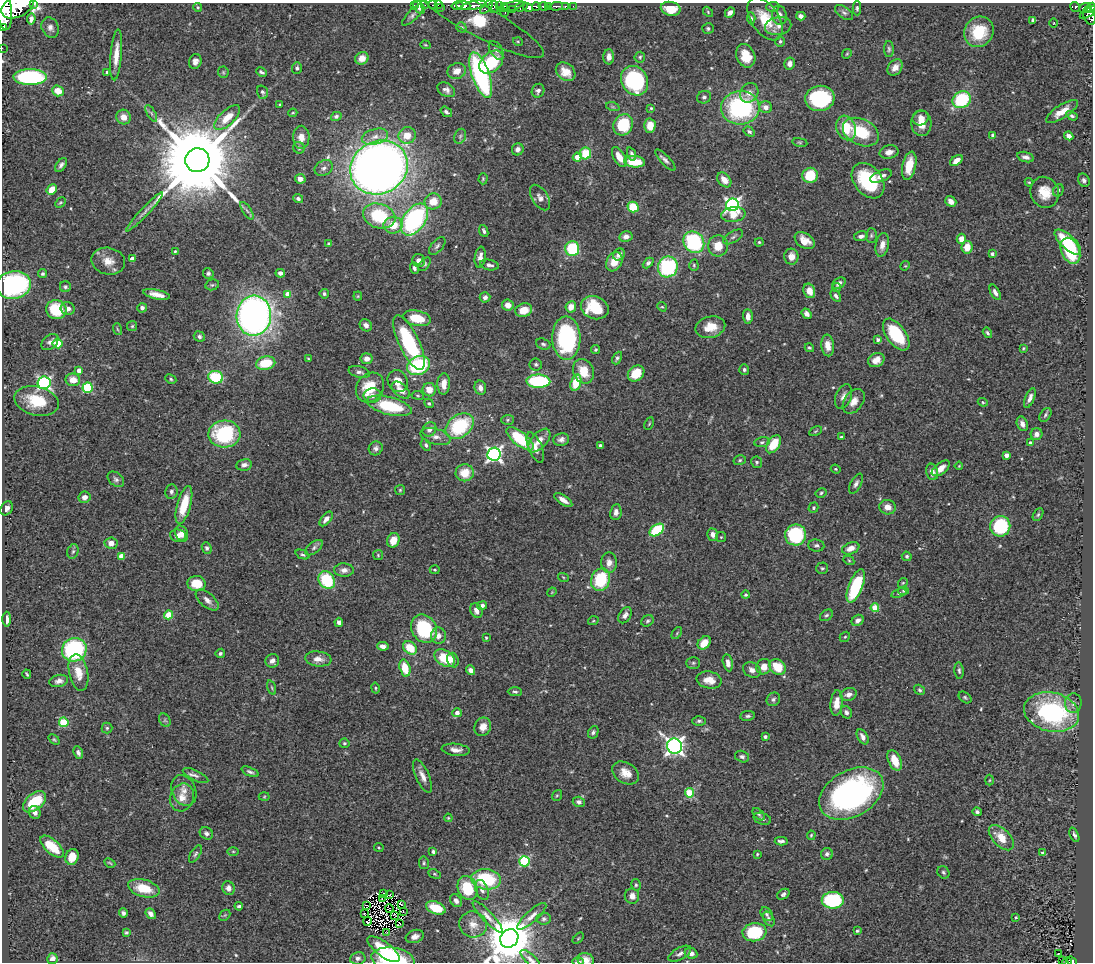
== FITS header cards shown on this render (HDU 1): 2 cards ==
NAXIS1  =                 1091
NAXIS2  =                  960

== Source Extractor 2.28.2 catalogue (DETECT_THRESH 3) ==
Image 1091 x 960 px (HDU 1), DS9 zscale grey, 1 PNG px = 1 image px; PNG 1095 x 964 px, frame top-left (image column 1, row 960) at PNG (2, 3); each listed source drawn as its Kron ellipse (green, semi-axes under 4 px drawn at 4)
Background 0.718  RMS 0.026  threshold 0.0786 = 3 sigma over >= 5 px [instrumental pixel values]
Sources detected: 529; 3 with non-positive FLUX_AUTO (blend fragments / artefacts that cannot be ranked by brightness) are neither listed nor drawn; of the other 526, the 500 brightest by FLUX_AUTO listed and drawn (26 fainter detections omitted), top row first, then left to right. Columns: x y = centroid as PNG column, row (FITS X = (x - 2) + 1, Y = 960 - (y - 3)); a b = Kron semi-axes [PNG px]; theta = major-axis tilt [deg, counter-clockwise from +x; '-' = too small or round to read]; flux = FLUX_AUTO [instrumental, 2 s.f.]
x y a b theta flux
34 4 3 2 - 91
414 5 2 2 - 8
425 5 2 2 - 7.2
432 5 2 2 - 13
438 5 2 2 - 8.9
463 5 7 3 -4 550
474 5 13 3 10 1200
18 6 17 10 26 4000
458 6 6 4 11 280
500 6 4 3 - 46
504 6 3 2 - 44
511 6 13 4 16 400
536 6 4 3 - 310
543 6 5 3 - 300
548 6 3 3 - 210
556 6 7 3 2 180
565 6 3 3 - 82
573 6 2 2 - 4.5
198 7 4 4 - 2.2
419 7 7 4 -54 6.4
441 7 3 2 - 9.6
487 7 8 4 49 160
493 7 6 4 -86 190
521 7 6 5 - 620
528 7 5 4 - 610
773 7 7 5 5 3.3
1075 7 5 4 - 130
857 8 7 4 -89 3.4
1085 8 5 4 - 280
1091 8 5 4 - 410
671 9 10 7 -12 35
512 10 3 2 - 50
4 11 18 7 -84 3100
708 12 6 4 -47 2.3
505 13 3 2 - 7.9
730 13 5 4 - 8.5
844 13 10 5 -36 5.4
1088 13 9 3 33 260
413 15 14 5 45 5.9
779 15 9 7 -82 12
801 16 4 4 - 8.1
1089 16 9 6 -68 340
751 18 6 4 -86 3.3
31 19 5 4 - 9.4
765 19 24 13 -56 51
479 20 73 15 -28 150
1033 20 4 4 - 3.8
1054 23 5 3 - 1.6
778 26 13 9 12 13
3 27 3 2 - 31
461 27 5 5 - 3.4
50 28 10 8 -61 8.5
708 29 6 5 - 3.9
979 32 16 14 52 62
780 41 5 4 - 3.3
518 42 5 3 - 1.7
425 45 5 4 - 1.9
2 48 2 2 - 5.7
889 49 8 5 -90 3.7
496 50 10 6 -59 5.6
847 54 5 4 - 2.1
116 55 25 5 85 27
746 56 12 9 -67 36
609 57 7 5 -89 9
640 57 5 5 - 2.9
362 58 7 6 - 14
195 61 7 6 - 8.3
491 62 14 9 41 96
790 63 6 5 - 10
895 67 9 6 52 12
297 68 6 5 - 3.9
457 71 9 7 17 15
107 72 4 3 - 3.4
223 72 6 5 - 2.5
261 72 5 3 - 3.8
566 72 11 8 -40 23
481 75 24 8 -71 270
30 77 16 8 1 230
635 81 15 13 -60 200
446 90 9 6 -32 7.9
58 91 6 5 - 24
538 91 7 6 - 6.2
262 92 7 5 -72 3.6
749 93 10 8 54 11
704 97 7 6 - 4.3
820 98 15 12 6 160
962 100 9 8 - 110
280 105 3 2 - 1.8
613 107 7 4 -18 3.2
766 107 6 6 - 11
651 108 4 4 - 2
740 108 19 17 3 240
446 112 6 4 -35 4.3
1062 112 18 6 33 25
151 113 9 4 -60 4.1
293 113 4 3 - 1.9
336 116 5 4 - 4.8
1072 116 6 4 -31 3.8
124 117 7 7 - 16
227 118 16 7 42 31
920 118 8 7 - 11
921 123 13 10 -87 22
623 125 11 9 60 78
650 126 7 5 88 25
846 128 13 9 -68 47
749 132 6 4 -33 4
861 132 19 13 -26 78
407 135 9 8 - 26
993 135 4 3 - 7.9
460 136 8 5 69 4.5
1069 136 4 4 - 8.4
301 137 11 8 89 20
375 137 13 7 14 14
800 142 7 4 -8 2.3
299 148 6 5 - 3.8
518 149 6 5 - 7.7
889 152 9 6 13 11
585 153 6 5 - 48
632 154 7 4 -71 5.5
577 157 4 4 - 18
619 157 11 5 -59 21
1026 157 8 5 -17 7
197 160 12 12 - 37000
665 160 13 4 -46 6.3
956 161 7 4 38 12
635 162 10 5 -5 50
61 165 8 4 55 5.7
909 166 14 6 77 37
324 168 10 7 31 7.8
379 168 29 26 29 2100
810 175 8 7 - 55
881 176 11 5 23 9.4
300 179 5 4 - 13
483 179 5 4 - 2.3
724 180 8 6 -49 18
1084 180 7 5 -60 5.2
868 181 20 14 -51 120
1029 182 4 4 - 1.8
52 190 5 4 - 30
1058 190 6 5 - 3.7
1045 192 16 14 -66 31
540 197 14 8 -58 9.8
298 199 5 4 - 4.1
433 201 8 8 - 28
951 201 6 5 - 11
60 202 6 4 47 2.6
732 205 6 6 - 460
633 207 5 5 - 47
247 211 10 4 -56 4.8
144 212 26 4 47 10
733 215 12 7 7 25
379 216 16 12 -18 110
414 219 18 11 55 280
393 225 9 8 - 32
484 231 6 4 -68 4
871 235 7 5 89 3.6
861 236 7 5 14 6.6
626 237 6 5 - 9.5
733 237 11 5 31 4.9
961 239 5 4 - 16
805 241 11 7 -34 19
694 242 11 10 - 160
759 242 4 4 - 2.2
1068 242 17 7 -43 77
329 244 4 4 - 2.4
882 245 12 6 79 11
437 246 10 6 48 5.5
718 246 10 10 - 29
967 247 6 5 - 22
572 249 7 7 - 97
175 251 3 3 - 2
1070 251 13 9 -66 110
619 254 6 5 - 8.1
992 254 4 3 - 3.7
480 257 10 5 82 11
791 257 8 7 - 15
132 259 4 4 - 12
108 261 17 13 -12 23
419 261 6 6 - 11
614 262 10 7 60 25
648 263 6 4 45 4.2
425 264 8 4 53 3.2
489 265 9 5 -10 5.5
694 265 5 4 - 2.4
905 266 5 4 - 1.7
668 267 10 10 - 160
414 268 6 4 -68 5.2
208 273 5 5 - 4.2
280 273 5 4 - 6.3
43 274 4 4 - 3.5
839 283 7 5 35 6.8
14 285 17 14 10 300
212 285 7 5 12 3.2
65 287 5 5 - 3.6
837 287 4 4 - 2.6
809 291 7 5 -67 14
995 292 8 4 -61 7.5
157 294 13 4 -12 15
288 294 4 4 - 21
324 294 5 4 - 3.7
358 296 4 4 - 1.8
836 296 7 4 -54 4.7
485 297 5 5 - 7.1
508 305 6 5 - 16
571 307 6 5 - 17
662 307 5 4 - 2.1
142 308 5 4 - 5.5
595 308 14 11 -23 72
68 309 7 6 - 9.5
56 310 10 9 - 84
524 310 8 6 19 26
807 314 6 4 -51 6.8
254 316 20 17 85 1000
748 316 7 5 -88 13
417 318 14 7 -11 48
366 325 6 5 - 8
132 326 5 5 - 2.5
710 327 15 10 14 30
117 329 6 3 -71 2
987 333 6 3 -57 3.2
896 335 18 9 -54 85
199 336 6 5 - 4.1
566 338 21 14 -90 220
878 340 4 4 - 5.7
50 342 9 6 42 7.5
57 343 5 5 - 86
409 343 30 10 -65 180
543 344 7 5 -20 4.4
828 345 11 6 -84 16
809 348 5 3 - 2.8
1023 348 4 3 - 2
596 350 4 4 - 2.4
617 358 7 4 65 4
308 359 4 3 - 2.1
367 359 6 5 - 12
876 360 8 6 26 14
266 363 10 6 12 57
536 364 6 6 - 3.7
418 366 12 9 24 140
744 369 5 5 - 3.8
79 370 4 4 - 13
583 371 13 10 -67 36
359 372 11 5 -15 6.8
636 374 9 7 42 43
216 377 7 6 - 94
171 379 6 4 -27 3
73 380 7 6 - 22
398 381 11 10 - 19
538 381 12 6 -1 150
44 383 6 6 - 360
576 383 8 5 73 45
444 384 11 6 88 16
88 388 5 5 - 120
370 388 16 13 53 60
480 388 7 6 - 8.7
401 390 11 6 -40 16
429 390 7 6 - 20
372 395 8 7 - 9.8
418 395 6 3 -9 2
844 397 13 7 69 11
1030 398 10 5 68 8.7
36 401 22 14 -15 66
854 401 14 9 53 16
983 402 5 4 - 2.3
429 403 5 4 - 2.5
389 406 23 9 -14 99
1045 415 8 5 56 3.5
508 420 6 5 - 2.8
649 424 6 3 63 1.9
1022 424 7 5 -69 8.5
460 426 15 11 36 130
429 429 7 6 - 11
816 431 7 3 27 2.2
224 434 16 13 3 140
1036 434 6 6 - 8.9
436 437 16 8 -15 12
841 437 3 3 - 2.5
520 439 16 7 -39 96
561 440 8 6 10 7.7
539 441 14 7 48 18
762 442 8 5 10 3.7
1031 443 4 3 - 5.7
773 444 10 6 56 42
426 445 6 5 - 4.8
600 445 3 3 - 4.5
535 447 16 6 -67 15
376 448 7 6 - 6
494 454 6 6 - 550
1006 455 4 4 - 13
740 460 6 5 - 3.3
757 462 6 5 - 3.5
244 465 8 5 11 7.5
959 466 4 3 - 1.7
941 468 10 5 38 15
836 469 5 4 - 2.1
932 472 8 6 -75 11
465 473 9 8 - 33
116 479 9 6 -40 5.6
856 484 11 5 62 6.6
400 490 5 5 - 2.4
171 492 7 6 - 5.1
821 493 6 4 30 2.9
85 497 6 5 - 10
563 500 10 4 -33 11
184 505 19 6 74 50
888 507 8 7 - 14
7 508 7 5 56 7.7
813 508 5 4 - 2.9
616 512 8 5 83 8.5
1038 515 7 4 63 3.1
326 519 8 5 51 8.1
1000 526 10 10 - 120
657 530 8 5 36 90
182 534 8 6 -63 12
178 535 8 6 -8 13
713 535 6 5 - 8
795 535 10 10 - 150
721 537 5 5 - 2.1
393 540 7 6 - 26
111 543 6 5 - 14
816 545 8 6 -6 4.3
207 548 6 4 -66 4.2
314 548 10 5 39 5.2
851 548 9 5 21 13
73 551 7 5 72 3.9
302 555 7 4 -23 3.2
378 555 5 5 - 2.2
121 556 4 4 - 22
907 556 5 4 - 3.8
849 560 6 4 -29 2
609 563 10 8 89 12
822 568 6 5 - 3.3
344 570 10 6 -1 9.1
435 570 5 4 - 2.3
563 577 5 3 - 1.8
327 580 9 7 -55 96
601 580 12 9 69 90
903 583 5 4 - 2.2
196 584 9 7 -6 33
856 586 18 7 69 120
904 591 5 4 - 2.4
552 592 5 4 - 1.7
899 593 8 4 19 3.1
746 595 4 4 - 2.6
207 600 14 7 -40 11
482 605 5 4 - 6.5
875 608 4 4 - 49
476 611 7 6 - 11
169 615 4 4 - 54
625 615 9 6 58 7.3
826 615 7 5 37 3.7
7 619 7 3 90 7
858 620 6 5 - 6.6
593 621 5 3 - 1.7
647 621 6 5 - 3.3
339 622 4 4 - 6.1
424 629 15 12 -58 130
677 633 7 3 54 2.2
438 636 8 7 - 11
845 637 5 4 - 2.3
486 638 4 3 - 1.9
704 643 7 5 47 24
383 646 6 4 -8 7.8
410 648 8 6 -43 43
74 650 12 11 - 210
220 653 5 4 - 3.3
444 658 11 7 -32 61
318 659 13 7 -6 14
453 660 7 5 -71 7.9
272 661 7 6 - 9.9
693 663 7 5 -1 3.5
728 663 8 5 -78 8.4
764 667 8 7 - 17
777 667 9 7 -38 46
405 668 8 5 -75 41
471 670 5 4 - 9.8
752 670 9 7 -29 8.9
959 671 8 4 -84 4
78 673 18 9 -78 29
27 674 4 2 - 2.2
709 680 12 8 -10 22
59 681 9 6 11 8.6
272 688 7 3 -71 2.7
375 688 5 4 - 2.3
920 690 6 4 -33 3.2
515 692 7 4 -3 3.6
849 694 8 6 18 10
965 697 7 5 -38 3.2
773 699 7 6 - 4.5
837 703 13 6 84 20
1073 703 9 8 - 9.6
846 712 6 5 - 5.8
1052 712 28 19 -12 280
457 713 4 4 - 10
748 716 7 5 7 4
165 720 7 5 -60 3.9
699 721 7 5 1 3.9
64 722 5 4 - 95
483 727 9 8 - 16
107 728 5 5 - 3
593 732 6 5 - 4.4
765 737 4 4 - 3.5
863 737 8 5 -61 8.6
54 739 6 4 -40 2.2
344 743 5 4 - 2.9
674 746 8 7 - 830
456 750 14 6 -6 12
78 752 6 4 -64 5.5
742 757 7 5 -21 4.5
895 760 11 6 -66 32
250 772 9 4 -24 4.8
626 773 14 10 -31 21
195 775 14 5 -25 6.7
422 776 18 6 -66 13
990 780 5 3 - 1.8
184 791 16 12 -67 18
690 793 4 4 - 80
851 794 34 23 29 500
557 795 6 4 53 2.5
182 797 14 11 67 21
264 797 5 3 - 2
35 802 13 8 40 62
579 802 6 5 - 7.2
35 812 7 5 -66 7.6
977 812 4 4 - 4.5
759 814 7 4 -45 3.3
448 818 4 3 - 1.7
762 819 9 5 -18 4.8
206 833 7 6 - 4.8
811 835 5 3 - 2
1074 835 7 3 -66 4
1001 838 15 8 -45 31
781 841 6 3 2 5.2
52 847 14 7 -41 43
379 847 5 2 - 1.7
233 851 5 3 - 1.9
433 852 4 4 - 4
1043 853 4 3 - 2.8
195 854 10 4 59 4.1
757 854 4 3 - 2
827 854 6 6 - 4.6
72 857 8 6 74 25
524 861 5 5 - 140
110 863 6 3 -27 2.2
424 863 6 5 - 2.9
943 872 6 5 - 3.4
434 874 6 4 -27 2.5
486 879 15 10 -7 110
636 885 6 4 -78 2.9
144 888 16 8 -15 46
228 888 7 6 - 10
467 888 12 9 -68 78
482 890 10 6 -69 6.1
384 893 3 2 - 1.8
390 894 3 2 - 2.5
783 894 7 4 33 4.5
632 896 7 7 - 12
382 898 4 2 - 1.8
833 900 11 8 3 140
456 901 7 5 -59 7.1
401 904 4 2 - 2.7
239 906 4 3 - 3.1
367 906 3 2 - 1.9
389 908 4 2 - 3.4
436 908 10 6 -20 49
403 912 2 2 - 1.9
123 913 5 4 - 4.6
151 914 6 4 -51 8.6
364 914 2 2 - 1.8
767 914 7 5 -57 4.4
225 915 6 4 45 2.1
395 915 4 2 - 1.7
532 916 19 5 41 12
488 917 21 5 -47 12
1016 918 3 3 - 1.9
544 919 7 5 5 3.8
769 919 8 5 -59 4.2
368 921 4 3 - 2.4
400 923 3 3 - 2.8
473 924 14 13 - 18
857 931 3 3 - 2.4
754 932 12 9 8 110
126 933 4 4 - 2.6
387 933 2 2 - 2.1
415 936 9 6 19 9.6
509 938 9 8 - 10000
578 938 7 2 45 1.7
384 949 19 7 -37 47
691 953 6 5 - 6.7
1058 953 3 2 - 3
680 954 12 6 29 6.5
358 958 8 6 10 6.1
52 959 5 5 - 8.8
393 959 22 11 -9 140
531 959 13 5 -43 6.7
586 960 8 6 -17 14
1062 960 3 3 - 7.4
1072 961 6 4 -38 83
578 962 5 2 - 3.5
1067 962 5 2 - 23
At the frame edge (FLAGS 8, measured only in part): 14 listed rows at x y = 34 4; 18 6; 1091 8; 4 11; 3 27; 2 48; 30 77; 509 938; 393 959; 531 959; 586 960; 1072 961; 578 962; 1067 962
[26 fainter detections neither listed nor drawn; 3 non-positive-flux detections neither listed nor drawn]